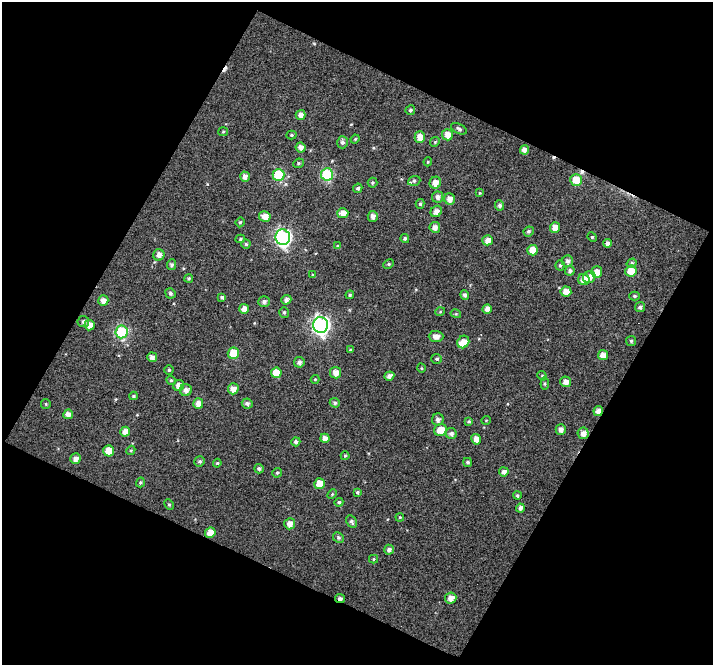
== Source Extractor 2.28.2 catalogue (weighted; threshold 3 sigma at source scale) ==
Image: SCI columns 1-711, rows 33-695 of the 711 x 721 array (HDU 1 of 3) = the unmasked area's bounding box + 8 px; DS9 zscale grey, full resolution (1 PNG px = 1 image px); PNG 715 x 667 px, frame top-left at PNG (2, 2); each listed source drawn as its Kron ellipse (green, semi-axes under 4 px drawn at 4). Shown black and unused: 47% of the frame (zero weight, under 5 of 10 exposures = <1% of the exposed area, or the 3 px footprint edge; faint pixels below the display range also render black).
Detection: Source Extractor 2.28.2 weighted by HDU 2 'WHT'. Background 0.00286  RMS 0.076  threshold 0.309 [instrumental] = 3 sigma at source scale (4.09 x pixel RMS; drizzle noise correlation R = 1.36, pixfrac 0.8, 0.0396/0.0396 arcsec/px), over >= 5 px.
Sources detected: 148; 3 cosmic-ray / hot-pixel residue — neither listed nor drawn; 2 inside a brighter listed object's ellipse — not listed separately; the other 143 listed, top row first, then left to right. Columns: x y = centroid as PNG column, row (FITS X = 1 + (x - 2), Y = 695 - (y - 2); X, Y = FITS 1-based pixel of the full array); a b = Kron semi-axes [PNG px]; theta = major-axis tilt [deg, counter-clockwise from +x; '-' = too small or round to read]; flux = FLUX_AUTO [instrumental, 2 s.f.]
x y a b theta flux
410 110 5 4 - 15
301 115 5 5 - 38
459 129 8 5 -27 16
223 132 5 4 - 8.4
291 135 5 4 - 8.3
447 135 6 5 - 64
420 137 5 5 - 68
355 139 4 3 - 6.5
342 142 6 5 - 19
435 142 5 4 - 9.3
301 147 5 5 - 39
524 150 4 4 - 38
428 162 4 4 - 7.5
298 163 5 4 - 11
327 174 6 6 - 540
279 175 6 6 - 400
245 177 5 5 - 32
576 180 6 6 - 130
414 181 6 4 19 12
372 183 5 5 - 11
435 183 6 5 - 53
358 188 5 4 - 15
480 193 4 3 - 6.4
438 197 5 5 - 28
449 199 5 5 - 47
420 204 5 4 - 12
500 205 5 4 - 21
436 211 6 5 - 35
343 213 5 5 - 51
265 216 6 5 - 53
373 216 5 5 - 30
240 222 5 4 - 10
435 227 5 5 - 37
555 228 5 5 - 58
529 231 5 4 - 12
283 237 8 7 - 1900
592 237 5 4 - 9.3
405 238 4 4 - 13
240 239 5 4 - 10
487 240 5 5 - 50
607 243 4 4 - 28
246 244 4 4 - 11
338 246 4 3 - 8.3
533 250 5 5 - 81
159 255 6 5 - 37
567 261 5 5 - 23
632 263 5 4 - 13
389 264 5 4 - 10
172 265 5 4 - 17
560 265 5 4 - 11
570 271 5 4 - 21
631 271 5 5 - 100
597 272 5 5 - 63
313 275 4 3 - 7.4
589 277 6 6 - 44
189 278 4 4 - 11
584 280 6 5 - 82
566 292 5 5 - 61
170 293 5 5 - 16
350 295 4 4 - 11
464 295 5 4 - 21
634 296 5 4 - 11
222 297 4 3 - 15
103 300 5 5 - 42
286 300 5 4 - 26
264 302 6 5 - 21
640 307 5 5 - 18
244 309 5 5 - 43
487 309 5 4 - 43
284 312 5 4 - 13
440 312 5 3 - 5.9
456 314 5 3 - 6.8
83 321 6 5 - 15
89 325 5 5 - 58
321 325 8 7 - 2300
122 332 6 6 - 650
436 336 7 5 -2 40
631 341 5 5 - 12
463 342 6 5 - 73
350 350 4 3 - 6.2
233 353 6 5 - 180
603 355 5 5 - 53
152 357 5 5 - 31
437 359 5 4 - 11
299 362 5 5 - 25
421 368 5 3 - 5.7
169 370 4 4 - 10
276 373 5 5 - 91
335 373 6 5 - 49
389 376 5 4 - 31
542 376 5 4 - 8.8
315 379 4 4 - 6.8
171 380 5 4 - 8.8
566 382 5 5 - 46
545 383 6 4 84 8.9
179 385 5 5 - 49
233 389 5 5 - 51
186 390 6 6 - 34
134 396 4 3 - 10
335 403 5 4 - 15
46 404 5 4 - 8.9
198 404 5 5 - 50
247 404 5 5 - 22
598 411 5 4 - 44
68 414 5 5 - 41
438 419 6 6 - 24
486 420 5 3 - 5.1
469 421 4 3 - 9
561 429 5 5 - 34
441 430 6 6 - 99
125 432 5 4 - 48
583 433 6 5 - 43
451 434 5 5 - 23
325 438 5 4 - 40
476 439 5 4 - 45
296 442 4 4 - 21
131 450 5 3 - 7.3
109 451 5 5 - 110
345 456 4 4 - 8.1
75 459 5 5 - 34
200 461 5 5 - 13
468 462 4 4 - 13
217 463 4 4 - 7.7
259 469 5 4 - 18
504 472 4 4 - 26
277 473 5 4 - 12
140 482 5 4 - 9.6
320 484 5 5 - 92
357 492 4 3 - 10
332 494 5 4 - 7.9
517 496 4 4 - 9.5
339 502 5 4 - 13
169 504 5 4 - 9.6
520 508 4 4 - 26
400 517 4 3 - 5.7
352 522 7 5 -61 16
290 524 5 5 - 49
210 533 5 5 - 71
338 537 5 5 - 15
389 550 5 4 - 24
373 559 4 4 - 9.5
340 598 5 3 - 24
451 598 5 5 - 50
Overlapping masked pixels (flux is a lower limit): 2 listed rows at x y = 598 411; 340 598